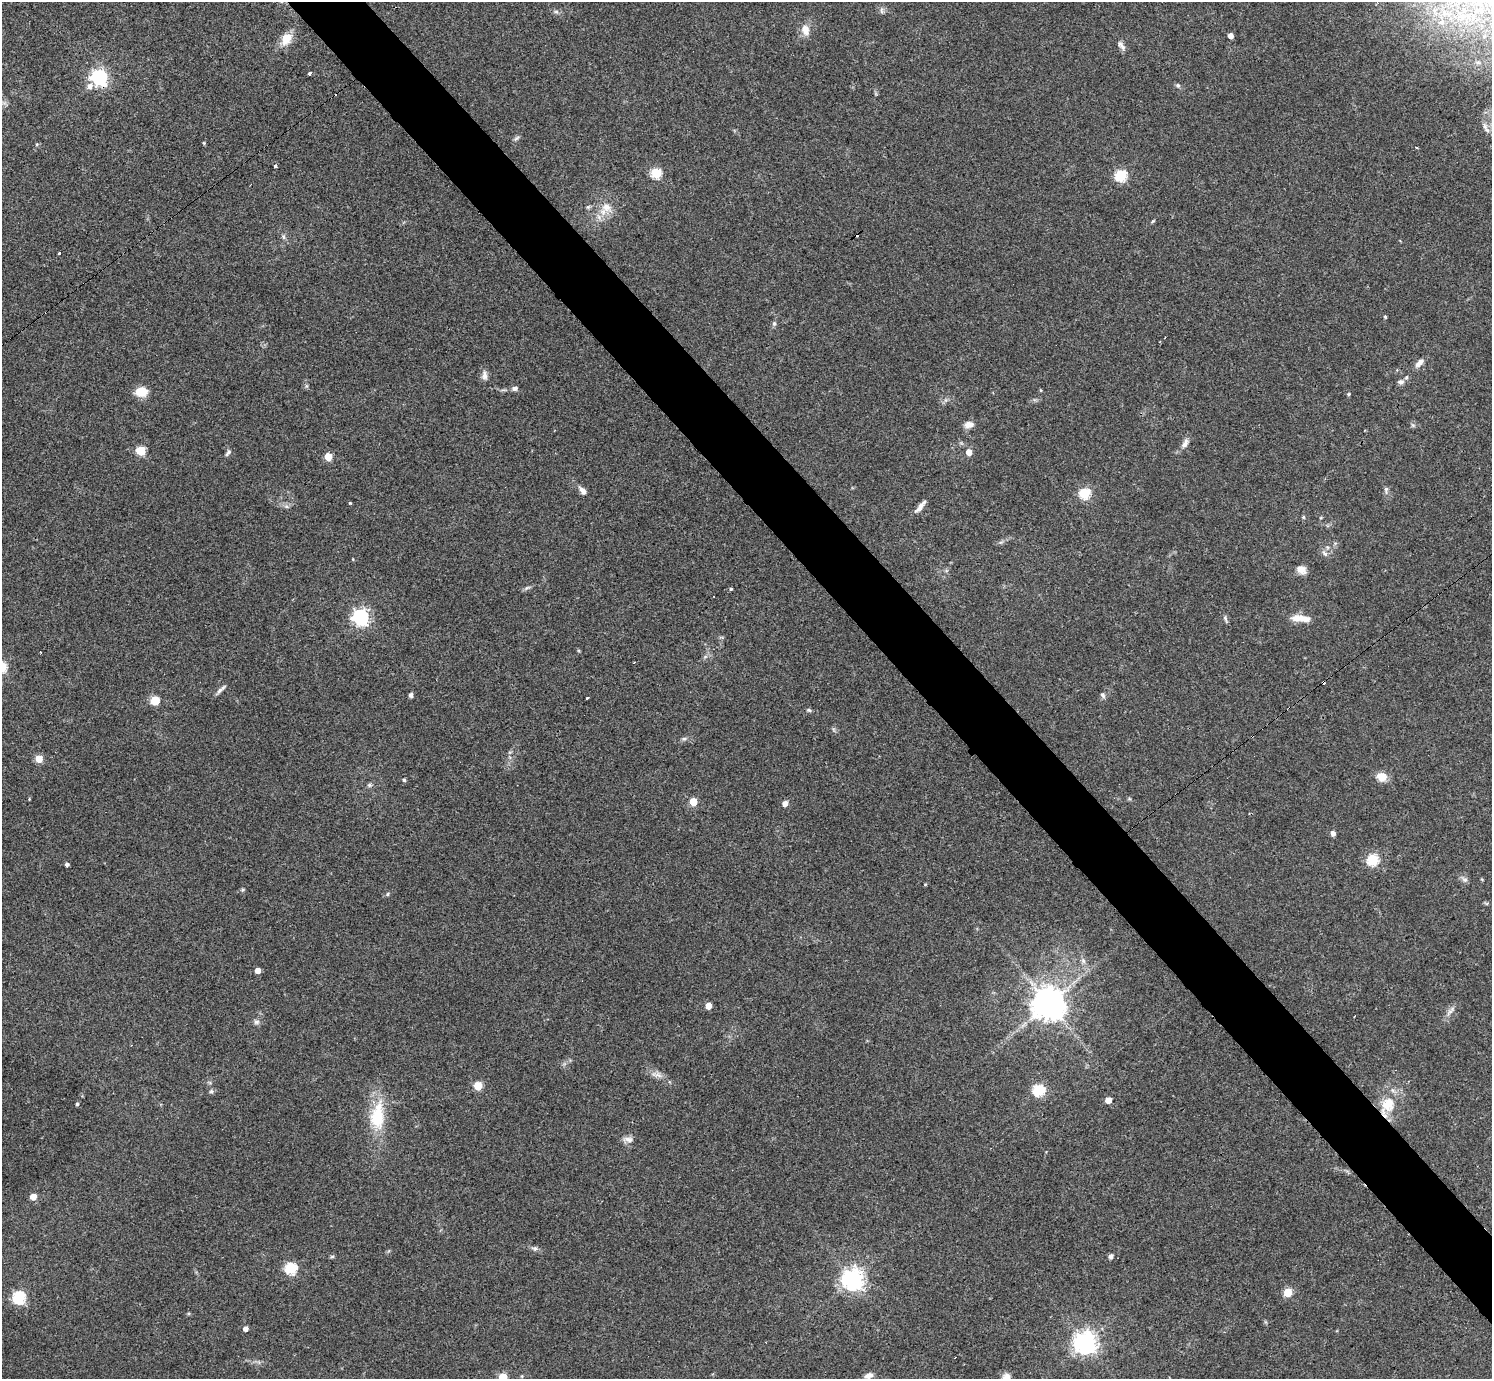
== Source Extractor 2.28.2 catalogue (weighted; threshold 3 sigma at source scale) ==
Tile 6 of 4 x 4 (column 2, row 2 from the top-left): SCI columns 1494-2983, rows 2909-4285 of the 5962 x 5959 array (HDU 1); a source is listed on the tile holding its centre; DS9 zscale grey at full resolution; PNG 1494 x 1381 px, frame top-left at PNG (2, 2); no overlay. Shown black and unused: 5% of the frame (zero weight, under 3 of 4 exposures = <1% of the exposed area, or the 3 px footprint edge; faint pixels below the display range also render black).
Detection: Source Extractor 2.28.2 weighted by HDU 2 'WHT'; one run over the whole footprint, this tile lists its part. Background 0.0435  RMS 0.0048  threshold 0.0216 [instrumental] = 3 sigma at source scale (4.5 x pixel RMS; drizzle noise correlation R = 1.50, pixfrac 1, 0.05/0.05 arcsec/px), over >= 5 px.
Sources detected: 112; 5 cosmic-ray / hot-pixel residue — not listed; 2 inside a brighter listed object's ellipse — not listed separately; the other 105 listed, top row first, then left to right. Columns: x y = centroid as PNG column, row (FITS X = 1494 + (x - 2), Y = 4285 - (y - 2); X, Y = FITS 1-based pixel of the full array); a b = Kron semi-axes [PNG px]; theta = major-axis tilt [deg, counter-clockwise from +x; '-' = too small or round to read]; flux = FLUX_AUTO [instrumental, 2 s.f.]
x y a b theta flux
881 11 9 4 -90 1.1
556 12 6 5 - 0.96
1441 22 11 7 9 2.9
805 30 15 10 -73 4.7
1230 36 4 4 - 3.5
286 39 15 10 56 7.8
1122 47 11 7 -59 2
309 73 3 3 - 2.1
99 77 7 6 - 160
1178 85 6 5 - 0.93
89 86 8 6 46 2.6
1486 128 17 5 -63 2.2
516 138 9 5 38 1.1
204 143 5 3 - 0.45
275 166 3 3 - 1.1
656 173 5 5 - 40
1121 175 6 6 - 54
606 207 17 13 -44 6.5
1153 221 6 3 44 0.54
283 237 7 4 -89 0.9
59 253 3 3 - 2.3
1385 317 4 4 - 0.61
774 323 7 5 75 1
1419 363 13 7 45 2.8
484 376 13 8 -87 2.4
1401 382 8 6 12 1.5
306 386 6 4 71 0.7
515 388 7 6 - 1.5
1041 390 5 3 - 0.42
141 392 13 10 7 8.2
1348 394 6 4 88 0.57
969 424 12 8 8 3.1
1413 425 6 5 - 0.87
1185 444 14 7 63 2.8
141 451 5 5 - 27
228 452 11 5 56 1.2
969 452 5 5 - 5.2
328 457 5 5 - 14
1386 490 11 5 87 1.3
582 491 11 6 -52 2.5
1084 493 6 5 - 40
350 503 3 3 - 1.3
287 506 8 3 -19 0.97
920 506 20 5 51 3.1
1303 517 5 4 - 0.62
1001 542 7 4 18 0.89
1325 553 10 5 -41 1.5
353 559 4 3 - 0.35
1301 570 12 9 -26 3.6
527 588 10 3 32 1
731 589 3 3 - 1.1
361 617 6 6 - 160
1225 618 10 4 -75 1
1298 618 19 9 -2 5.6
41 652 3 2 - 0.64
705 656 7 4 2 0.91
634 662 2 2 - 0.43
221 689 17 4 44 1.7
411 695 4 4 - 1.8
1103 695 8 6 -67 1.2
587 698 3 2 - 1.1
155 700 7 7 - 8.4
809 710 6 5 - 0.76
684 739 6 5 - 0.93
39 759 5 5 - 12
1382 777 11 10 - 5.7
404 780 4 4 - 0.71
369 785 7 5 0 0.92
693 802 5 5 - 13
785 804 7 6 - 2.1
1333 833 5 5 - 2.4
1373 860 6 5 - 47
67 865 4 4 - 1.3
1464 879 9 7 -40 1.6
925 884 5 3 - 0.4
243 890 6 4 45 0.63
388 894 6 4 88 0.58
1083 961 8 6 -69 1.5
257 971 4 4 - 3.9
1048 1004 10 10 - 890
708 1006 5 5 - 5
1451 1011 18 5 51 2.4
1354 1016 3 2 - 0.53
256 1022 8 7 - 1.5
657 1075 17 7 -12 3
478 1086 5 5 - 18
1039 1090 6 6 - 54
211 1091 6 5 - 0.95
1108 1100 5 5 - 5.5
77 1104 4 4 - 0.66
1387 1105 29 17 68 16
377 1116 40 18 84 22
628 1139 15 7 -8 2.6
33 1197 5 5 - 7.3
534 1248 8 7 - 1.3
332 1256 6 4 1 0.66
1111 1256 7 5 67 1.1
291 1268 6 6 - 50
853 1279 7 7 - 350
1288 1293 5 5 - 18
19 1297 6 6 - 70
245 1329 4 4 - 2.4
1085 1343 8 7 - 370
869 1376 11 7 18 2.8
503 1377 5 5 - 19
Overlapping masked pixels (flux is a lower limit): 2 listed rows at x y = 99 77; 1387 1105
Isophote crosses this tile's border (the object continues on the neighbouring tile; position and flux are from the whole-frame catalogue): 1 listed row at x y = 503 1377